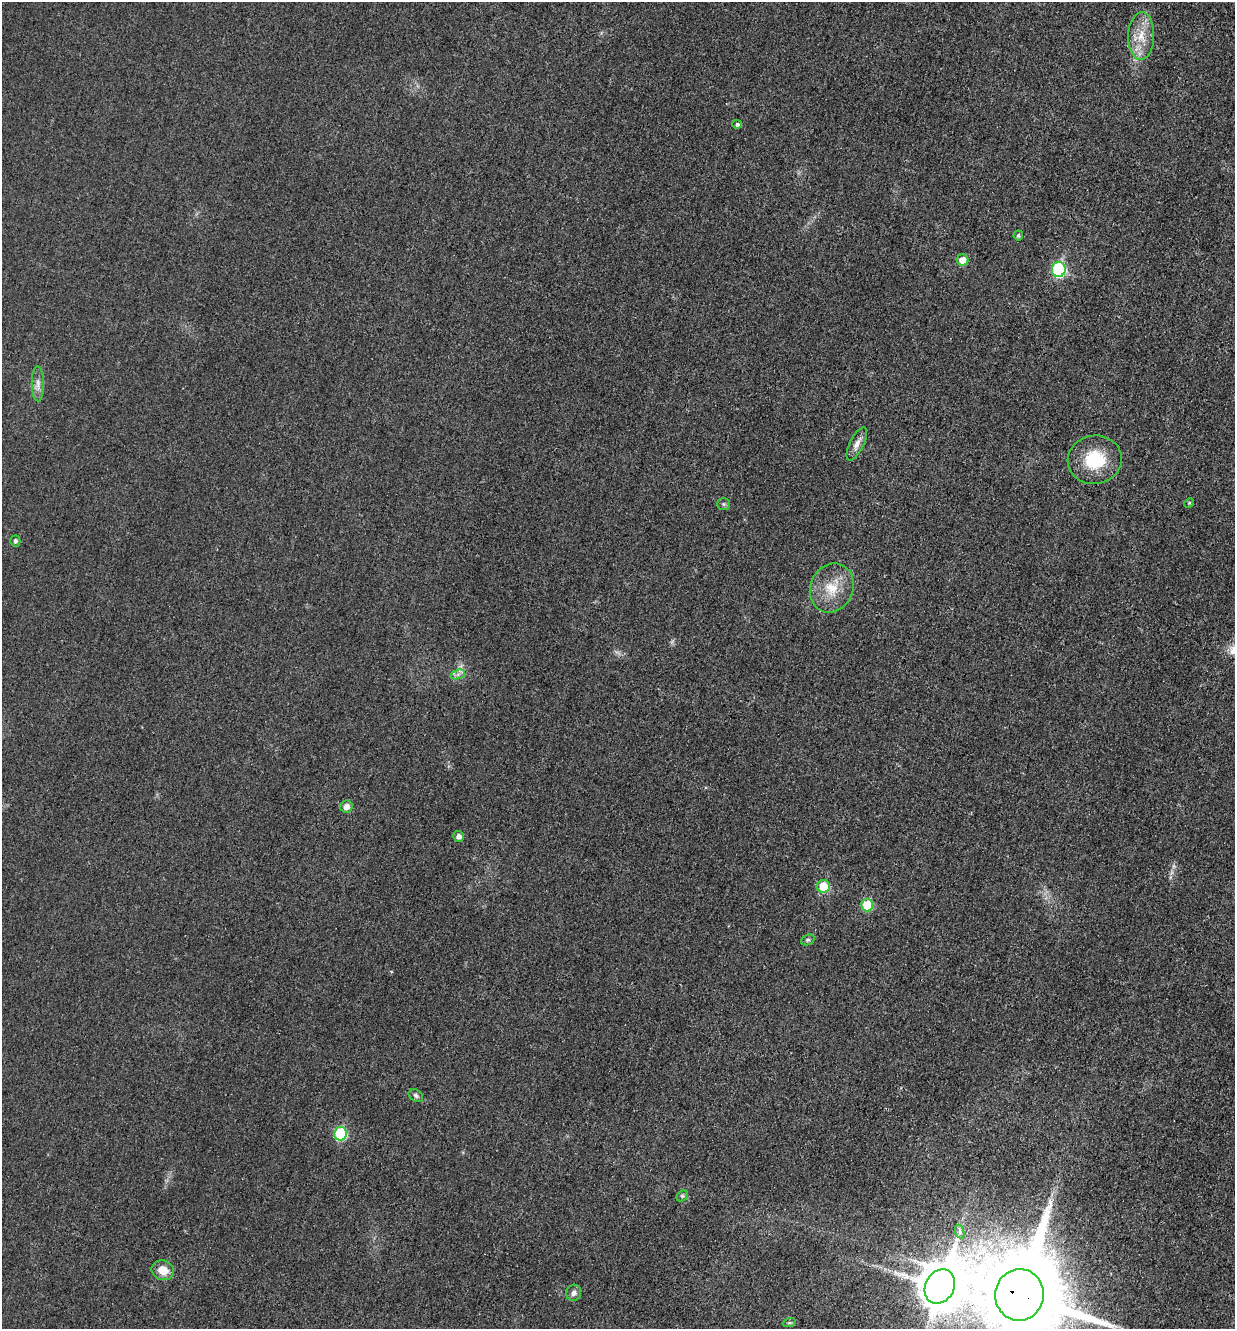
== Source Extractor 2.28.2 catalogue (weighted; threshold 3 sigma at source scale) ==
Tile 6 of 4 x 4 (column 2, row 2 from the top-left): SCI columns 1385-2617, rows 2673-3999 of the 5360 x 5349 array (HDU 1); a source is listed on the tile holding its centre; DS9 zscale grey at full resolution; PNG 1237 x 1331 px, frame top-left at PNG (2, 2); each listed source drawn as its Kron ellipse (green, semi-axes under 4 px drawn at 4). Shown black and unused: <1% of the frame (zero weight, under 3 of 4 exposures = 2% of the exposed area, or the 3 px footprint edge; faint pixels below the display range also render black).
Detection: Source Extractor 2.28.2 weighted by HDU 2 'WHT'; one run over the whole footprint, this tile lists its part. Background 0.0259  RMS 0.0063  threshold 0.0282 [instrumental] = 3 sigma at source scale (4.5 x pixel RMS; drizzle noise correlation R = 1.50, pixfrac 1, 0.05/0.05 arcsec/px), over >= 5 px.
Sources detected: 28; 1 too faint to see at this stretch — neither listed nor drawn; the other 27 listed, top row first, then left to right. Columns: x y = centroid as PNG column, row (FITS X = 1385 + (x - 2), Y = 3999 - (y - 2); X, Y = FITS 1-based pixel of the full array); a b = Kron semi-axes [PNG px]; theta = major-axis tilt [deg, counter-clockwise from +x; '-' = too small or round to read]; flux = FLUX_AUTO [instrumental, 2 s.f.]
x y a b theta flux
1141 36 24 13 88 13
737 124 5 4 - 1.6
1018 235 5 4 - 1.4
963 260 6 5 - 7.4
1059 269 7 7 - 73
38 384 17 6 -89 4
857 444 18 7 63 4.6
1095 460 27 24 10 28
1189 503 5 4 - 0.68
723 504 6 5 - 1.1
15 541 5 5 - 1.8
832 588 25 21 65 18
458 674 7 4 19 1.9
346 807 6 6 - 4.1
458 836 5 5 - 2.8
823 886 6 6 - 14
867 905 6 6 - 22
808 940 7 5 21 1.3
416 1095 8 5 -35 1.8
340 1134 7 6 - 41
682 1196 6 4 45 1.1
960 1232 7 4 -72 1.6
163 1270 11 9 -21 8.9
940 1286 18 14 62 2500
574 1293 8 7 - 2.6
1019 1295 26 24 81 13000
789 1323 6 4 19 0.93
Overlapping masked pixels (flux is a lower limit): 1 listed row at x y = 1019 1295
Isophote crosses this tile's border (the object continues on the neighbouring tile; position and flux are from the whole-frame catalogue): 1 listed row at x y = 1019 1295